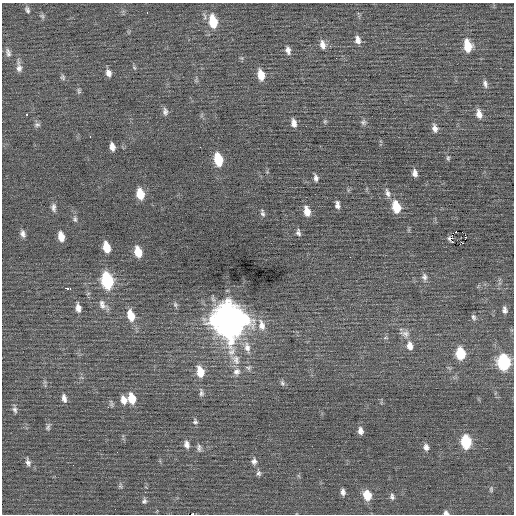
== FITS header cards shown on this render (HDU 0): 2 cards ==
NAXIS1  =                  512 / Axis length
NAXIS2  =                  512 / Axis length

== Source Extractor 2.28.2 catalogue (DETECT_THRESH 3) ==
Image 512 x 512 px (HDU 0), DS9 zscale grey, 1 PNG px = 1 image px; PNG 516 x 516 px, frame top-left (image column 1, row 512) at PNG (2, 3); no overlay
Background 0.0202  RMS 0.72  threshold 2.17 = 3 sigma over >= 5 px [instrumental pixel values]
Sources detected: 94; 1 with non-positive FLUX_AUTO (blend fragments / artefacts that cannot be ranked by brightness) is not listed; the other 93 listed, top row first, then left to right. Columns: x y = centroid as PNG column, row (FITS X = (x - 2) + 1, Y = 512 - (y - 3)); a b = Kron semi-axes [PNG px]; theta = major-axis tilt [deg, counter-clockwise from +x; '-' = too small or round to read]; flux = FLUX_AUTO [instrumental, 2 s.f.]
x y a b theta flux
27 10 10 6 -68 150
147 12 3 2 - 240
42 16 9 6 -35 100
213 21 12 7 -79 1500
358 40 10 6 -78 270
323 45 13 8 -76 330
468 46 12 7 -80 1100
288 50 10 6 -73 230
8 53 13 6 -74 200
242 58 6 4 -71 70
19 67 16 6 -85 280
134 67 7 4 -58 74
108 73 9 7 -66 260
261 75 11 6 -77 660
63 77 8 6 -83 110
485 84 10 6 -76 180
79 91 9 5 -84 100
165 111 10 7 -89 180
27 114 3 2 - 190
479 114 10 6 -78 350
325 121 6 5 - 71
363 122 8 8 - 130
294 123 10 6 -79 270
37 125 8 7 - 130
435 128 10 7 -76 240
90 136 3 2 - 77
112 147 8 5 -80 270
200 147 2 2 - 26
448 158 7 5 -82 86
218 159 11 7 -78 1600
415 173 7 5 -81 220
316 178 8 5 -78 170
388 193 13 7 -69 230
140 194 10 7 -78 920
337 205 7 4 -85 190
396 207 11 7 -77 1300
53 208 11 6 -87 180
307 211 11 6 -78 490
262 213 9 5 -77 130
75 219 9 6 -72 130
298 233 8 5 -74 140
23 234 9 6 -72 190
61 236 9 6 -78 480
465 236 4 2 - 67
106 247 9 6 -75 890
138 252 10 6 -75 850
424 277 11 7 -82 190
107 280 11 7 -78 4400
67 288 6 3 -10 1000
175 304 8 6 -59 110
103 305 18 9 -50 350
78 308 11 6 -80 300
505 310 8 5 -82 170
131 315 13 8 -75 800
473 317 9 6 -70 120
229 320 15 12 -74 100000
261 325 17 9 -77 490
405 334 14 10 -18 320
410 346 11 8 -81 370
247 348 17 9 -77 520
460 353 10 7 -84 1800
236 359 17 11 -54 610
504 362 10 8 -84 5300
248 367 9 6 10 150
200 372 12 8 -77 780
237 372 11 10 - 320
282 383 9 6 -55 110
201 393 12 6 -85 170
64 398 11 6 -79 230
132 398 11 8 -77 810
123 400 11 7 -75 340
111 404 10 4 -72 98
108 407 3 2 - 80
15 409 9 6 -72 150
195 422 8 6 -66 120
48 427 9 6 71 120
360 431 9 6 -85 240
466 442 9 7 -82 2600
187 444 10 7 -78 250
426 447 8 7 - 230
199 448 10 6 -83 160
254 461 9 7 89 190
28 462 11 6 -78 170
319 469 2 2 - 67
259 473 7 6 - 120
120 486 7 5 -82 90
491 489 9 5 -90 100
343 492 8 5 -85 180
367 495 10 7 -76 900
392 497 8 6 -81 140
144 501 8 6 68 120
157 510 4 3 - 44
446 513 6 5 - 150
At the frame edge (FLAGS 8, measured only in part): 1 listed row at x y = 446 513
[1 non-positive-flux detection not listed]